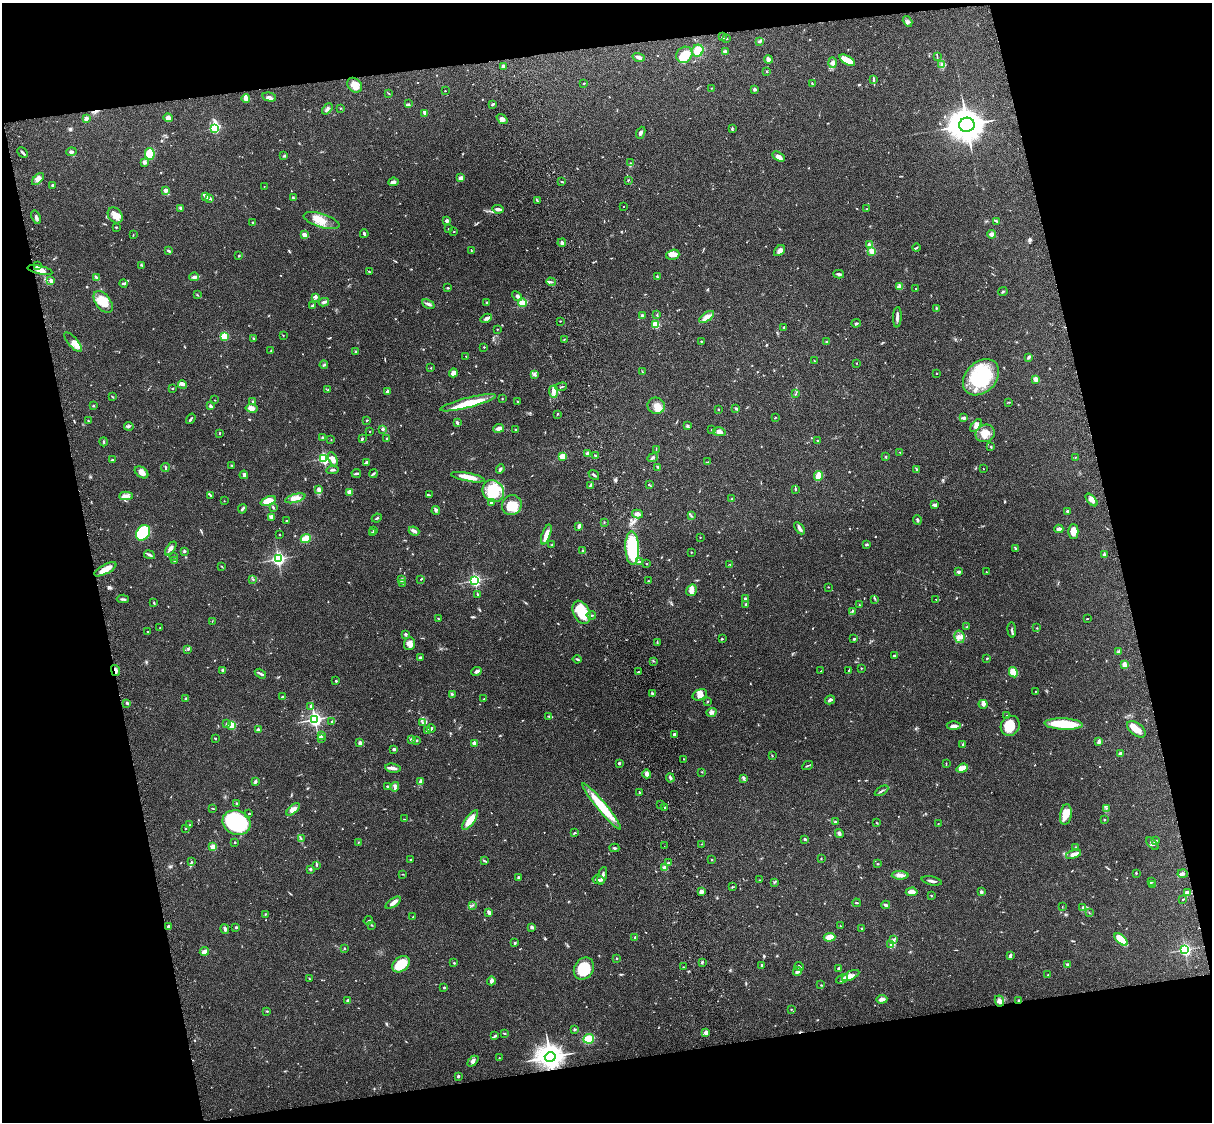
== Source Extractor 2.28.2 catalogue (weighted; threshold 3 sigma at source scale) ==
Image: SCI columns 119-4958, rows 166-4643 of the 5079 x 4922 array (HDU 1 of 3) = the unmasked area's bounding box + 8 px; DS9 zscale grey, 4 x 4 block average (1 PNG px = mean of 4 x 4 image px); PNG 1214 x 1124 px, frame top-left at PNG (2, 3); each listed source drawn as its Kron ellipse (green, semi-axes under 4 px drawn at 4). Shown black and unused: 25% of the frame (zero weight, under 3 of 4 exposures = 6% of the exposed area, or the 3 px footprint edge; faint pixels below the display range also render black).
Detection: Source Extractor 2.28.2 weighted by HDU 2 'WHT'. Background 0.0911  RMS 0.0062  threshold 0.0279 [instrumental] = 3 sigma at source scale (4.5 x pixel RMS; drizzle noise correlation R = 1.50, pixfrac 1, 0.05/0.05 arcsec/px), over >= 5 px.
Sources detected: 760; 1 too faint to see at this stretch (4 x 4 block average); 2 inside a brighter object's white glare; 4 cosmic-ray / hot-pixel residue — neither listed nor drawn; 18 coinciding with a brighter row at this scale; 36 inside a brighter listed object's ellipse — not listed separately; of the other 699, all 500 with FLUX_AUTO >= 1.61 (the completeness limit of this list) listed and drawn (199 fainter detections not listed), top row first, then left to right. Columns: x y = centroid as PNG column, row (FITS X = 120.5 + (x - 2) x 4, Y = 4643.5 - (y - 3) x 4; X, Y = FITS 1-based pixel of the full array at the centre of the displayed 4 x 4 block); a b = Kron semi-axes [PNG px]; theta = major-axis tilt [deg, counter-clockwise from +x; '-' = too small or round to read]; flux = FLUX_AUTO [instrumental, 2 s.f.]
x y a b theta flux
907 21 6 3 -57 8.5
722 36 3 2 - 2.2
726 39 3 2 - 2.6
759 42 3 2 - 3
698 51 6 5 - 43
725 52 2 2 - 48
684 55 9 7 45 62
639 57 6 2 -17 14
937 57 3 2 - 2
768 59 4 3 - 14
847 60 8 3 -31 69
833 63 5 3 - 14
941 64 2 2 - 4.8
503 66 3 2 - 9.7
767 71 2 2 - 2.6
874 80 3 2 - 4.2
584 83 2 2 - 8.5
812 84 3 2 - 2.8
355 85 8 6 -43 35
711 88 2 2 - 1.8
755 89 2 2 - 8.8
445 91 2 2 - 2
388 93 3 2 - 1.9
269 97 7 2 -13 8.5
246 99 4 3 - 20
409 104 2 2 - 1.8
493 104 3 2 - 6.9
340 108 2 2 - 1.8
327 109 6 3 49 9.9
425 113 4 3 - 7.6
86 118 2 2 - 44
168 118 4 4 - 16
502 119 6 3 -39 11
967 125 7 7 - 5300
215 128 3 2 - 330
732 128 3 2 - 3.3
641 133 6 3 66 8
71 152 5 2 - 7.4
23 153 6 2 -47 6.8
150 154 6 4 -81 72
283 156 2 2 - 1.6
779 157 7 4 -31 15
144 162 3 2 - 13
630 163 2 2 - 1.7
461 178 3 3 - 15
38 179 7 4 45 21
628 180 3 2 - 2.2
393 182 5 3 - 9.2
562 182 3 2 - 2.3
52 185 4 2 - 3.8
264 186 2 2 - 2
166 190 2 2 - 55
206 197 4 3 - 8.2
293 198 3 2 - 2.7
210 199 3 2 - 4.1
537 201 3 2 - 3.7
624 206 2 2 - 1.9
181 208 3 2 - 4.1
498 209 5 3 - 12
866 209 2 2 - 2.3
115 215 8 6 -51 27
36 217 7 2 -70 7.9
322 221 19 7 -17 48
447 221 2 2 - 41
997 221 3 2 - 1.7
253 223 3 2 - 4.6
116 227 2 2 - 4.3
448 229 2 2 - 2.2
454 231 2 2 - 2.4
364 234 4 2 - 4.5
992 234 4 3 - 14
133 235 2 2 - 2.1
304 235 3 2 - 20
562 243 4 3 - 7.6
869 245 2 2 - 41
916 248 4 2 - 3.5
471 250 3 2 - 2.3
169 251 4 2 - 7.2
779 251 6 4 44 16
872 251 2 2 - 160
239 255 3 2 - 2.6
673 255 7 5 16 21
142 265 3 2 - 2.8
38 266 3 2 - 4.2
40 270 12 3 -13 23
369 272 3 2 - 3.6
839 274 5 3 - 7
96 277 4 2 - 4.1
194 277 5 2 - 12
657 277 3 2 - 3
51 281 2 2 - 41
551 282 5 2 - 5
124 284 4 2 - 6
899 286 4 3 - 7.5
448 288 4 2 - 3.8
915 289 2 2 - 1.7
1003 291 5 2 - 4.6
197 295 3 2 - 2.9
517 296 5 3 - 8.3
316 297 4 3 - 7.3
103 302 12 7 -53 68
324 302 5 3 - 9
487 302 3 2 - 2.9
523 303 4 4 - 39
428 304 7 3 -26 9.8
313 306 3 2 - 8
936 308 3 2 - 3.5
657 315 3 2 - 2.6
643 316 3 2 - 8.1
707 317 8 4 34 18
897 317 10 2 87 11
486 318 6 4 30 10
560 321 2 2 - 1.9
856 323 4 2 - 4.1
656 324 2 2 - 230
784 327 2 2 - 3
497 329 2 2 - 1.9
283 335 2 2 - 1.7
224 336 2 2 - 240
253 338 3 2 - 2.9
564 339 2 2 - 1.7
827 341 2 2 - 2.3
73 342 12 4 -49 25
701 342 2 2 - 2
484 347 2 2 - 2.8
271 350 2 2 - 1.7
356 352 4 3 - 5.5
466 356 2 2 - 1.8
1029 357 3 2 - 9.3
814 361 3 2 - 2.2
857 363 2 2 - 1.7
324 365 4 2 - 4.8
431 368 2 2 - 2
642 371 4 2 - 2
453 373 4 3 - 21
936 373 2 2 - 4.3
535 374 2 2 - 3
981 377 20 15 45 250
1035 379 3 2 - 23
182 385 4 2 - 6
561 387 6 2 18 3.6
172 389 3 2 - 2
328 390 2 2 - 2.8
387 391 3 2 - 5.6
553 392 6 4 -87 15
795 394 3 2 - 1.9
112 397 3 2 - 2.9
502 399 2 2 - 2.1
215 400 3 2 - 1.8
253 401 3 2 - 2.5
517 401 2 2 - 2.1
1009 402 3 2 - 2
468 403 29 5 14 100
93 406 2 2 - 4.1
210 406 4 3 - 6.2
656 406 9 8 - 35
251 408 6 3 -9 25
736 408 3 2 - 6.7
718 409 2 2 - 2.5
557 414 3 2 - 2.6
775 418 3 2 - 2
964 418 4 2 - 10
191 419 6 2 54 5.4
367 420 3 2 - 2.5
88 421 3 2 - 2.7
457 423 3 2 - 5.3
976 425 7 4 53 17
129 426 4 2 - 4.9
687 426 2 2 - 1.9
499 428 5 3 - 15
383 429 3 2 - 6
712 429 2 2 - 2.9
515 430 2 2 - 2.9
370 431 2 2 - 3.7
719 432 6 4 -10 16
220 433 2 2 - 4.1
985 433 10 8 31 40
323 438 2 2 - 3.4
387 438 2 2 - 4.1
362 439 3 2 - 4.2
331 440 2 2 - 1.8
818 440 2 2 - 4.1
104 442 4 2 - 3.6
991 446 3 2 - 3.2
656 449 2 2 - 1.7
900 452 2 2 - 2
588 453 2 2 - 64
595 455 3 2 - 5.8
562 456 4 3 - 21
885 457 2 2 - 11
1075 457 3 2 - 1.9
652 458 5 2 - 6
324 459 2 2 - 540
333 459 7 4 -68 20
112 460 3 2 - 3.9
366 462 4 3 - 5.9
708 462 4 2 - 2.6
232 466 3 2 - 2.5
165 467 4 2 - 3.3
658 467 3 3 - 3.6
500 469 5 2 - 6.6
983 469 2 2 - 2.4
332 470 6 2 8 7
917 470 3 2 - 3.7
142 472 7 5 -35 21
356 473 5 2 - 5.6
373 474 4 2 - 4.8
244 475 4 3 - 8.7
594 475 6 2 -37 7
818 476 5 3 - 61
468 477 17 3 -11 41
590 485 3 2 - 4.4
649 485 3 2 - 3.1
318 489 4 3 - 6.8
795 489 3 2 - 4.6
493 491 11 10 - 140
349 492 2 2 - 81
210 495 2 2 - 2.8
429 495 3 2 - 3.7
126 496 7 3 3 15
295 498 10 4 16 22
732 499 2 2 - 2.6
1091 500 7 4 -48 16
224 501 2 2 - 2
268 501 8 4 20 72
491 502 3 2 - 7.2
512 505 10 9 - 75
935 505 4 3 - 6.5
273 507 3 2 - 4.4
242 509 5 2 - 5.8
436 511 4 2 - 5
1067 511 3 2 - 6.5
637 514 5 3 - 21
691 516 3 2 - 3.8
271 517 4 3 - 7.2
377 518 5 2 - 3.6
917 520 4 2 - 5.8
286 521 3 2 - 2.3
604 522 2 2 - 1.6
579 526 3 2 - 15
799 528 7 3 -56 9.6
1059 529 4 3 - 11
373 531 2 2 - 1.8
414 531 5 2 - 12
1073 531 7 5 -89 36
143 533 8 6 53 220
373 533 3 2 - 3.5
279 535 2 2 - 4.9
546 535 10 3 70 29
700 537 2 2 - 1.9
306 538 5 4 - 34
552 544 2 2 - 2.4
867 544 3 2 - 4.2
632 548 17 7 -88 280
1016 548 4 2 - 5.1
171 549 8 3 54 13
583 550 2 2 - 2.5
184 551 3 2 - 3.9
691 552 2 2 - 1.9
149 555 5 2 - 7.1
1104 555 3 2 - 7.8
174 556 2 2 - 2.2
278 559 3 3 - 820
174 561 2 2 - 2.5
639 562 3 3 - 5.3
646 563 2 2 - 2.3
730 564 2 2 - 1.6
221 566 2 2 - 1.6
105 569 12 4 28 40
958 572 4 2 - 6.5
986 572 2 2 - 2.6
253 579 2 2 - 2
421 579 3 2 - 2.6
402 580 4 3 - 9.2
475 580 2 2 - 630
648 581 2 2 - 1.6
403 583 2 2 - 1.9
828 587 2 2 - 1.8
692 590 6 5 - 18
478 594 4 2 - 2.8
123 599 6 2 -5 5.7
745 599 2 2 - 7.1
875 599 2 2 - 1.7
936 599 2 2 - 1.7
154 603 2 2 - 3
746 604 2 2 - 2.4
859 605 2 2 - 1.7
581 612 12 8 -64 94
852 612 2 2 - 2
591 615 4 2 - 3.7
438 619 3 2 - 3.4
1087 619 2 2 - 1.7
212 621 2 2 - 1.9
967 627 3 2 - 1.9
160 628 2 2 - 2.2
1037 628 2 2 - 2
1012 630 7 2 -84 5.7
147 632 2 2 - 6.2
406 634 2 2 - 21
959 637 6 5 - 17
722 639 3 2 - 2.8
854 639 2 2 - 4.3
409 643 6 5 - 21
657 643 3 2 - 2.8
188 649 2 2 - 2.4
1118 652 4 2 - 4.7
894 656 3 2 - 4
420 658 3 2 - 5.1
987 658 2 2 - 3.4
577 659 4 2 - 3.8
653 661 2 2 - 1.9
1124 665 3 3 - 23
861 668 2 2 - 1.8
223 670 3 3 - 5.5
849 670 3 2 - 2.5
115 671 5 2 - 13
476 671 5 2 - 11
821 671 2 2 - 1.8
639 672 3 2 - 3.6
1013 672 5 4 - 45
260 674 6 2 -32 7.3
336 681 2 2 - 8.2
1035 691 2 2 - 3.4
452 694 4 2 - 3.9
652 694 3 2 - 5.3
700 695 7 5 23 18
282 697 3 2 - 4.1
186 698 2 2 - 2.8
484 699 3 2 - 2.1
830 700 5 3 - 7.8
707 702 3 2 - 2.6
127 703 2 2 - 6.2
983 704 5 4 - 9.1
311 707 4 3 - 5.2
711 712 5 3 - 9.4
1007 715 2 2 - 2.4
549 716 4 2 - 3.9
315 719 3 3 - 960
332 721 2 2 - 3.2
422 723 2 2 - 1.9
227 724 2 2 - 3
1064 724 19 5 -3 130
232 725 2 2 - 180
954 726 7 4 2 15
1010 726 10 9 - 67
431 728 4 2 - 6.5
1136 729 11 6 -37 35
258 730 2 2 - 50
428 730 4 3 - 11
674 734 4 2 - 5.5
321 735 4 2 - 4.3
215 738 3 2 - 2.4
321 738 3 2 - 3.2
411 739 2 2 - 20
417 741 2 2 - 1.7
1099 742 3 3 - 8.3
360 743 2 2 - 49
474 744 2 2 - 74
963 745 3 2 - 4.9
394 749 3 2 - 5.6
1120 754 2 2 - 44
772 756 3 2 - 2.7
684 759 2 2 - 2.1
619 763 2 2 - 8.9
946 764 2 2 - 1.7
808 766 6 2 26 3.1
393 768 8 2 -10 18
962 768 6 3 20 45
702 772 2 2 - 1.7
647 774 4 4 - 16
670 778 5 2 - 7.5
744 778 3 2 - 3.1
255 781 3 3 - 4.6
420 782 3 2 - 4.6
387 786 2 2 - 4.2
395 787 5 3 - 9.2
882 791 7 2 32 6.2
639 793 3 2 - 3.8
236 803 2 2 - 3.5
660 804 2 2 - 1.7
602 806 30 4 -50 120
665 807 2 2 - 1.8
213 808 3 2 - 2.5
1106 808 3 2 - 3.5
293 809 8 4 43 26
249 814 2 2 - 2.8
1066 815 10 6 80 44
404 819 2 2 - 1.8
470 820 12 4 53 47
1104 820 2 2 - 3
836 822 4 2 - 6.2
237 823 14 12 -21 340
877 823 2 2 - 2.4
938 824 2 2 - 1.8
190 825 2 2 - 1.9
185 829 2 2 - 4.8
574 833 3 2 - 3.1
839 833 5 2 - 11
301 839 3 2 - 3.2
805 839 3 2 - 4.5
1156 841 3 2 - 5.2
235 842 3 2 - 2.6
358 843 2 2 - 1.7
702 844 3 2 - 2.1
1152 844 8 2 -47 7.9
664 846 2 2 - 3.1
213 847 2 2 - 120
1076 847 3 2 - 3
614 848 5 2 - 5.6
1073 854 8 3 20 17
821 858 2 2 - 2.1
410 860 2 2 - 3.4
712 860 2 2 - 2.4
484 861 4 2 - 3.5
192 862 3 2 - 2.5
669 863 3 2 - 5
878 864 3 2 - 2.8
317 865 4 2 - 2.8
665 868 2 2 - 79
310 869 3 2 - 3.9
1136 873 2 2 - 3
1183 873 5 3 - 7.4
402 874 3 2 - 1.8
900 875 8 3 -2 16
602 876 9 2 75 18
518 877 3 2 - 3
599 880 6 2 -13 6.9
759 880 2 2 - 1.8
932 881 10 2 -12 12
774 882 3 2 - 3.3
1151 882 4 2 - 3.2
1153 885 2 2 - 1.7
732 887 4 2 - 3
701 892 3 3 - 17
912 892 6 3 5 28
981 892 3 2 - 8.5
1188 893 4 2 - 22
931 896 2 2 - 2.5
1182 900 2 2 - 2
393 903 9 2 35 26
857 903 4 2 - 4
472 905 2 2 - 1.6
886 905 4 2 - 8.4
1062 907 2 2 - 1.7
1083 907 4 2 - 4.3
489 912 3 2 - 14
1089 912 2 2 - 1.9
265 914 2 2 - 2.7
413 917 2 2 - 2
368 920 5 2 - 3.2
372 925 3 2 - 2.5
840 926 2 2 - 2.1
168 927 2 2 - 37
236 927 2 2 - 14
532 927 4 3 - 5.9
862 928 2 2 - 2.9
225 929 5 2 - 10
635 937 2 2 - 3.7
829 937 6 4 6 54
1121 939 8 4 -43 94
893 940 4 3 - 8.3
515 943 3 2 - 4.2
891 945 3 2 - 4.4
344 948 3 2 - 2.3
1185 950 2 2 - 690
204 951 5 2 - 23
1010 956 4 2 - 9.1
617 958 2 2 - 2.4
702 962 2 2 - 3.8
454 963 2 2 - 2.6
401 964 9 7 41 76
1067 964 2 2 - 4.9
762 965 3 2 - 3.4
683 967 2 2 - 2.6
799 967 5 3 - 7
839 968 3 2 - 6.4
584 969 11 9 57 110
797 971 4 3 - 12
1048 975 2 2 - 3.8
851 976 9 3 26 19
310 979 2 2 - 1.8
842 979 6 2 26 9.3
491 981 4 3 - 11
821 985 2 2 - 2
444 988 2 2 - 10
882 999 5 3 - 14
1019 1000 2 2 - 5.5
348 1001 2 2 - 32
999 1001 6 4 -63 16
791 1009 2 2 - 2
267 1011 3 2 - 2.4
575 1029 3 2 - 4
706 1032 2 2 - 53
504 1033 3 2 - 3.6
495 1036 4 2 - 4.6
589 1039 5 4 - 40
550 1057 5 5 - 3700
499 1058 2 2 - 2.5
473 1061 6 2 44 7.6
458 1076 2 2 - 20
Overlapping masked pixels (flux is a lower limit): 3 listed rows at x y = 115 671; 1019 1000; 550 1057
Diffuse or blended objects may show on this block-average render without a row.